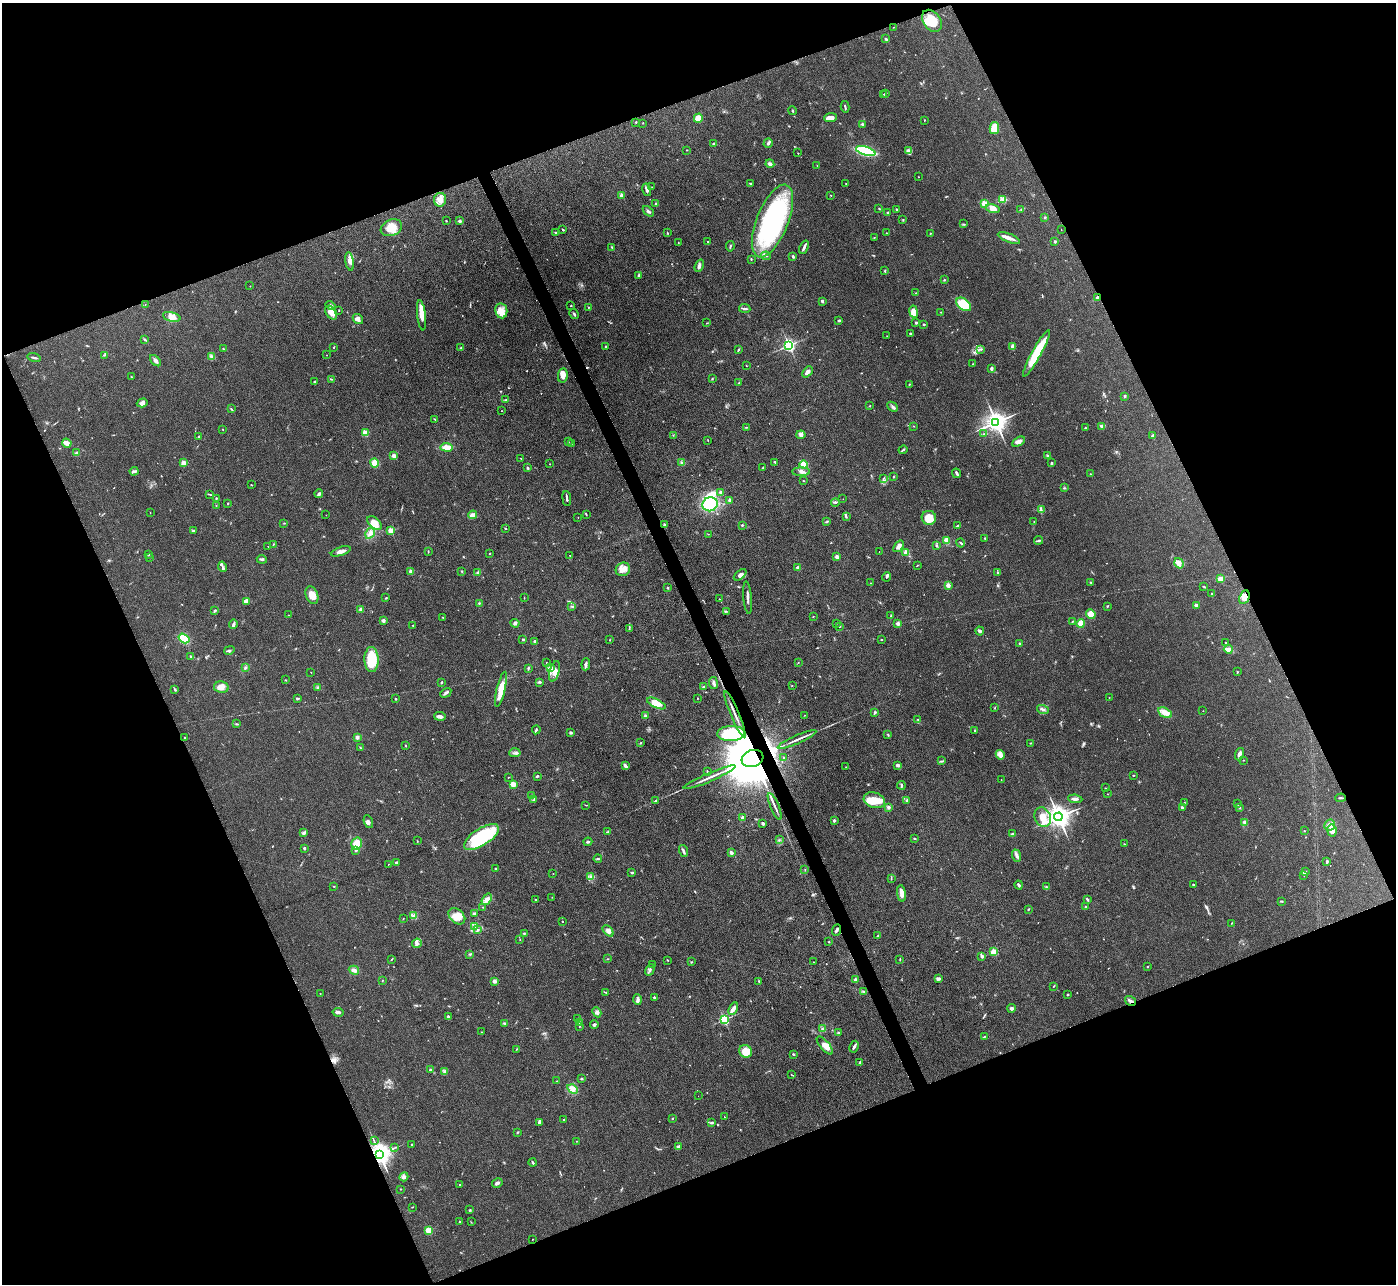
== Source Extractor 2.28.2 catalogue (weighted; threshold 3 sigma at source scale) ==
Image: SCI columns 2-5574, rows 152-5278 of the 5575 x 5562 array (HDU 1 of 3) = the unmasked area's bounding box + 8 px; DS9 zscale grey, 4 x 4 block average (1 PNG px = mean of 4 x 4 image px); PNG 1398 x 1286 px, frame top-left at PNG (2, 3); each listed source drawn as its Kron ellipse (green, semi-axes under 4 px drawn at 4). Shown black and unused: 43% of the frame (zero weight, under 3 of 4 exposures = <1% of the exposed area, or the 3 px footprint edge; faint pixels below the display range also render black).
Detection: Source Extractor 2.28.2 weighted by HDU 2 'WHT'. Background 0.134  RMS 0.0072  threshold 0.0325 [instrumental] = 3 sigma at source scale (4.5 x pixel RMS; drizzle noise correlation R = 1.50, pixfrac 1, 0.05/0.05 arcsec/px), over >= 5 px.
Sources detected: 642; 2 too faint to see at this stretch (4 x 4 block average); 3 inside a brighter object's white glare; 4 cosmic-ray / hot-pixel residue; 2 long thin detections or spike segments (spike, bleed or trail) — neither listed nor drawn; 8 coinciding with a brighter row at this scale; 28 inside a brighter listed object's ellipse — not listed separately; of the other 595, all 500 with FLUX_AUTO >= 1.47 (the completeness limit of this list) listed and drawn (95 fainter detections not listed), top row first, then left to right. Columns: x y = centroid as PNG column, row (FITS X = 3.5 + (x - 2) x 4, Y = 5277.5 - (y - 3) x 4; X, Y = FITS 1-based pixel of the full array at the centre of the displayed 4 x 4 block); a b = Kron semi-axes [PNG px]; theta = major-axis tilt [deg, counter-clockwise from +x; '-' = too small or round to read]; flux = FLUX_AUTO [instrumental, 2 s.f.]
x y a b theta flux
932 21 12 8 -55 87
894 27 2 2 - 1.9
886 39 3 2 - 5.2
886 93 2 2 - 2.3
884 94 2 2 - 2.2
845 107 6 2 -75 5.4
792 111 4 2 - 4.3
698 118 5 4 - 44
830 118 6 3 6 32
924 120 2 2 - 2.2
636 122 2 2 - 3.3
643 123 2 2 - 1.7
862 124 3 2 - 4.4
994 128 6 4 79 55
768 143 5 3 - 8.9
713 144 3 2 - 4.1
687 150 2 2 - 2.2
866 151 10 4 -15 360
908 151 4 3 - 8.5
798 153 2 2 - 4.3
770 164 4 3 - 11
817 165 2 2 - 1.5
918 177 2 2 - 1.7
750 183 2 2 - 5
846 184 2 2 - 2
652 187 2 2 - 1.6
647 190 6 2 -75 13
622 195 2 2 - 57
831 195 2 2 - 2
1002 199 3 2 - 6.4
440 200 7 6 - 31
656 203 2 2 - 3.7
984 204 2 2 - 190
879 208 2 2 - 2.1
993 208 7 4 -14 32
897 209 2 2 - 7.5
1021 209 2 2 - 3.3
648 211 6 3 -38 8.7
888 213 4 2 - 4.7
1045 217 2 2 - 3.6
903 220 2 2 - 2.1
446 221 2 2 - 6.5
460 221 3 2 - 10
772 221 39 16 68 680
963 224 2 2 - 1.8
391 228 11 8 22 55
563 230 3 2 - 3.9
1061 230 2 2 - 1.5
556 232 4 2 - 4.6
667 233 2 2 - 3.5
886 233 2 2 - 1.5
930 234 3 2 - 3.4
874 237 2 2 - 2.2
1009 238 12 3 -22 25
1055 241 2 2 - 7
678 242 3 2 - 1.6
708 242 2 2 - 8
730 246 5 2 - 5.6
612 247 3 2 - 2.6
804 247 7 2 67 13
766 256 5 2 - 6.5
793 256 3 2 - 6.5
751 259 2 2 - 3.1
350 261 9 4 -80 24
699 266 6 3 69 12
885 271 3 2 - 5.4
639 275 4 3 - 7.3
944 280 2 2 - 3.7
250 286 2 2 - 2.9
916 293 2 2 - 2.2
1097 297 3 2 - 6.2
822 301 3 2 - 7.9
964 304 8 5 -39 140
145 305 2 2 - 1.8
331 306 5 2 - 11
571 306 2 2 - 2.8
588 307 2 2 - 2.3
745 309 6 2 -7 12
339 310 2 2 - 1.7
501 311 7 6 - 34
914 312 6 4 -80 45
941 312 2 2 - 2.4
331 313 8 5 -54 39
574 314 5 2 - 6.7
421 315 15 4 -83 44
172 317 9 4 -15 32
358 319 6 4 -41 19
839 320 4 2 - 4.2
707 323 2 2 - 1.8
916 323 2 2 - 16
924 324 2 2 - 5.2
911 333 3 2 - 6.1
887 336 2 2 - 1.7
145 340 4 2 - 5.3
789 345 2 2 - 1000
606 346 2 2 - 4
334 347 2 2 - 3.2
1013 347 4 2 - 21
461 348 2 2 - 3.7
223 349 2 2 - 2
981 349 3 2 - 3.7
738 350 3 2 - 4.7
1036 353 26 4 61 160
104 355 3 2 - 2.4
327 355 2 2 - 1.6
212 356 3 2 - 2.9
34 358 7 2 -15 7.4
155 361 7 3 -46 13
973 364 2 2 - 1.5
746 365 2 2 - 1.6
991 368 3 3 - 6.8
807 372 6 3 46 19
563 376 7 5 82 33
131 377 2 2 - 3
331 379 3 2 - 2.8
712 379 2 2 - 2.9
314 381 2 2 - 4.1
739 383 2 2 - 2.3
909 384 2 2 - 2.2
1125 396 3 2 - 5.4
506 400 2 2 - 2.3
142 403 5 4 - 17
870 406 2 2 - 2.3
892 407 6 2 -44 8.1
231 409 3 2 - 3.4
502 411 2 2 - 2.4
435 419 4 2 - 4.7
996 422 4 3 - 3700
914 426 2 2 - 1.7
1102 426 4 3 - 10
746 427 2 2 - 2.2
1085 428 3 2 - 3.1
223 429 2 2 - 4.9
365 433 2 2 - 170
984 434 2 2 - 1.5
673 435 2 2 - 1.9
801 435 4 4 - 13
1153 436 3 2 - 13
198 437 2 2 - 4.3
708 441 2 2 - 1.9
568 442 2 2 - 3.5
1018 442 7 4 29 20
67 443 5 3 - 39
571 444 2 2 - 2.2
447 447 6 3 -3 47
903 450 4 2 - 5.4
77 453 4 3 - 11
394 456 4 3 - 16
1047 456 4 2 - 4.9
521 458 2 2 - 1.5
775 462 3 2 - 5.3
184 463 2 2 - 110
375 463 4 4 - 39
682 463 3 2 - 3.8
1051 463 2 2 - 19
550 464 2 2 - 1.7
804 465 4 4 - 52
527 468 3 2 - 5
763 468 3 2 - 2.6
134 471 4 3 - 7.8
801 472 9 3 0 15
957 473 5 2 - 10
1091 474 2 2 - 2.1
893 477 3 2 - 3.1
883 478 2 2 - 2.2
803 480 2 2 - 1.8
251 485 2 2 - 2.7
1064 488 4 2 - 3.6
721 493 4 3 - 7.8
210 494 4 2 - 2.9
319 494 4 3 - 9
216 498 2 2 - 3
567 498 7 2 -84 8.5
843 499 2 2 - 1.7
730 500 3 2 - 11
835 502 4 2 - 5.2
228 504 2 2 - 1.7
710 504 7 7 - 200
216 505 2 2 - 1.6
1041 510 4 2 - 6.2
150 513 2 2 - 1.7
586 514 3 2 - 2.6
326 515 2 2 - 1.9
473 515 4 3 - 17
578 517 2 2 - 1.6
846 517 4 2 - 4.8
929 518 7 7 - 63
827 521 3 2 - 3.7
1034 522 2 2 - 2
284 523 2 2 - 2.1
374 523 8 5 -43 44
665 525 2 2 - 36
742 525 3 2 - 3.6
958 526 4 2 - 8
505 528 2 2 - 3.4
391 530 2 2 - 170
194 531 3 2 - 3.4
370 533 6 4 59 15
708 534 2 2 - 1.6
985 538 2 2 - 3
946 540 2 2 - 93
1038 540 4 2 - 6
961 543 4 2 - 4.6
273 544 3 2 - 2.7
936 545 3 2 - 5.2
268 546 2 2 - 2.7
899 546 6 3 52 22
341 551 10 3 18 18
428 551 3 2 - 2.6
879 552 2 2 - 2
906 553 2 2 - 45
489 554 2 2 - 2
148 555 2 2 - 2.8
570 555 2 2 - 2.3
837 557 2 2 - 57
150 558 2 2 - 7.3
262 559 5 2 - 7
1179 563 5 4 - 15
917 565 2 2 - 1.9
222 567 5 2 - 8.4
798 568 3 3 - 10
623 569 7 6 - 31
411 571 2 2 - 48
461 571 2 2 - 2.9
478 572 4 3 - 8.4
997 573 3 2 - 3.8
740 575 7 3 40 17
887 577 4 2 - 7.3
1220 579 2 2 - 130
1091 582 2 2 - 2.8
871 583 2 2 - 2.6
948 585 2 2 - 75
1204 586 2 2 - 4.3
668 588 2 2 - 6.7
1212 594 3 2 - 3
312 595 9 6 -69 48
1244 597 7 4 64 24
386 598 2 2 - 2.8
524 598 2 2 - 2.2
748 598 16 2 -84 15
719 599 3 2 - 1.8
247 601 3 3 - 30
479 603 3 2 - 3.7
1196 605 2 2 - 65
572 606 3 2 - 3.9
1107 606 2 2 - 3.8
361 609 3 3 - 10
214 611 3 2 - 5
726 611 3 2 - 3.1
1091 614 5 4 - 64
288 615 2 2 - 1.7
891 616 3 2 - 3.2
443 617 2 2 - 3.4
813 617 3 2 - 1.6
383 620 2 2 - 54
1072 621 4 2 - 2.1
515 623 4 3 - 9.8
836 623 3 2 - 2
898 623 3 3 - 12
1081 623 4 3 - 39
233 624 5 2 - 14
413 625 2 2 - 2.2
840 626 2 2 - 2
629 628 3 2 - 3.1
980 631 4 3 - 6.9
184 638 6 4 -33 84
523 639 2 2 - 14
610 640 2 2 - 1.7
881 640 3 2 - 2.7
535 641 3 2 - 6.3
1225 642 2 2 - 5.6
1020 643 3 2 - 4.4
1228 649 4 3 - 26
229 650 5 2 - 5.2
191 657 3 2 - 7.3
371 660 12 7 -88 160
547 663 2 2 - 1.5
798 663 2 2 - 2.4
586 664 6 3 85 9.7
551 667 3 2 - 5.3
245 668 3 2 - 4
528 668 3 2 - 3.8
554 671 10 5 74 30
311 672 2 2 - 1.6
1237 672 3 2 - 2.7
286 680 2 2 - 2.4
441 682 3 2 - 4.8
540 682 3 2 - 5.1
713 683 6 3 -82 13
792 685 2 2 - 1.7
221 687 7 5 -10 31
318 687 4 2 - 3.7
704 687 4 2 - 4.3
175 689 3 2 - 4.7
501 689 18 4 76 69
446 693 6 3 31 9.6
1109 697 2 2 - 2.9
297 698 3 2 - 5.8
698 698 2 2 - 1.9
396 699 2 2 - 8.5
656 703 10 4 -26 53
995 708 2 2 - 2.5
1043 709 6 2 -17 9.9
1203 711 2 2 - 2.5
875 712 3 2 - 4.2
1165 713 7 4 -29 34
735 714 25 2 -67 25
805 715 2 2 - 1.6
440 716 6 3 -9 17
645 716 3 2 - 9.6
918 719 2 2 - 2.2
236 724 3 2 - 4.3
536 730 4 2 - 6.6
974 730 2 2 - 2.9
570 733 3 2 - 8.6
731 733 13 7 3 140
888 735 3 2 - 3
184 737 2 2 - 4.3
357 737 2 2 - 15
797 739 21 2 24 25
641 743 2 2 - 3.2
1030 743 2 2 - 2.4
405 746 3 2 - 2.5
360 747 3 2 - 3.5
515 753 5 3 - 10
1239 754 6 3 70 19
1000 755 5 3 - 29
784 758 2 2 - 4.9
753 759 11 8 19 53000
1243 760 2 2 - 1.7
941 761 2 2 - 3
898 765 3 2 - 14
625 766 4 2 - 14
846 767 2 2 - 1.7
707 771 3 2 - 3
1133 775 3 2 - 2.7
537 776 3 2 - 6.6
508 777 2 2 - 1.8
710 777 28 2 23 32
1001 780 2 2 - 2.4
513 784 2 2 - 160
901 785 4 2 - 6.8
1105 788 2 2 - 1.6
1107 794 2 2 - 1.5
531 796 3 2 - 3.2
1340 798 5 2 - 5.6
1075 799 7 2 -6 11
533 800 2 2 - 1.8
656 800 3 2 - 4.2
874 800 11 7 -17 76
906 801 2 2 - 2.1
1184 802 2 2 - 1.6
1237 804 3 2 - 2.7
586 805 3 2 - 1.9
775 806 14 2 -67 18
888 807 3 3 - 7.7
1182 808 3 2 - 11
1240 808 2 2 - 2.5
743 817 2 2 - 43
1043 817 10 8 -64 53
1058 817 4 3 - 4500
834 820 3 2 - 7.5
368 821 6 3 -67 11
1245 822 4 2 - 6.5
763 823 3 2 - 11
1330 825 6 5 - 22
1332 830 6 4 -81 29
1304 831 2 2 - 2
607 832 2 2 - 1.7
304 833 3 2 - 4.4
1012 834 3 2 - 8.5
481 837 20 8 33 300
914 838 3 2 - 3.4
779 840 2 2 - 1.9
417 841 2 2 - 1.8
588 842 4 2 - 7
357 844 6 5 - 57
1124 844 2 2 - 2
304 848 2 2 - 23
356 850 3 2 - 4.7
683 851 6 2 -72 8.7
731 853 2 2 - 43
1017 856 6 3 -67 12
598 859 4 2 - 5.1
396 862 3 2 - 4.2
1327 862 3 2 - 5.4
388 864 2 2 - 1.6
496 869 2 2 - 6.1
805 869 2 2 - 1.5
1306 871 2 2 - 3.2
632 873 3 2 - 5
553 874 2 2 - 1.7
1304 875 2 2 - 2.8
591 877 3 2 - 6.6
891 879 3 2 - 2.8
1019 885 4 2 - 6.8
1193 885 2 2 - 2.8
334 886 2 2 - 3.9
1046 887 3 2 - 2.4
901 893 8 3 -83 34
552 897 2 2 - 2.1
487 899 6 3 53 15
1087 899 3 2 - 8.8
535 900 2 2 - 6.5
1281 901 4 2 - 2.7
483 907 2 2 - 1.5
1086 907 2 2 - 21
1028 909 2 2 - 3.9
474 914 2 2 - 36
413 916 3 2 - 4.7
457 916 9 7 -44 41
403 918 2 2 - 2.5
562 921 2 2 - 4.6
1232 923 2 2 - 1.5
475 927 2 2 - 2.1
478 930 3 2 - 3.6
836 930 6 2 67 9.7
608 931 6 4 -46 16
524 933 3 2 - 4.1
878 935 3 2 - 4.2
520 940 2 2 - 1.7
829 942 2 2 - 4.1
417 943 5 4 - 13
994 952 2 2 - 180
470 954 3 2 - 3.7
982 956 4 3 - 7.6
392 959 3 2 - 3
607 959 2 2 - 2.5
900 959 2 2 - 2.7
668 960 3 2 - 2.8
691 962 2 2 - 2.4
813 962 2 2 - 1.5
652 964 2 2 - 2.3
1148 967 2 2 - 2.1
354 970 5 3 - 20
650 970 6 2 60 8.8
938 978 4 2 - 7
856 980 2 2 - 51
382 981 2 2 - 1.8
495 981 3 3 - 15
759 981 3 2 - 3.6
1054 986 3 2 - 2.8
864 991 4 2 - 3.3
320 993 2 2 - 2.3
606 993 2 2 - 1.7
1067 994 3 2 - 2.4
654 997 2 2 - 18
637 999 5 2 - 22
1131 1001 6 2 -33 11
1012 1008 4 3 - 12
733 1009 7 4 64 16
338 1012 5 3 - 9.3
597 1012 5 4 - 12
448 1017 2 2 - 34
578 1019 2 2 - 2.8
724 1019 2 2 - 660
579 1022 2 2 - 1.9
505 1023 3 2 - 6.8
594 1025 4 3 - 7.2
579 1026 2 2 - 1.6
822 1029 3 2 - 3.1
481 1032 2 2 - 2.4
838 1033 2 2 - 27
984 1037 3 2 - 2.8
825 1045 11 4 -50 31
854 1047 6 2 62 14
516 1049 2 2 - 1.9
745 1051 7 6 - 63
793 1054 3 2 - 5.2
860 1062 4 2 - 5.6
430 1070 2 2 - 22
444 1071 2 2 - 3.9
791 1075 3 2 - 2
582 1079 3 2 - 4.5
557 1081 2 2 - 1.8
572 1089 5 4 - 19
698 1096 2 2 - 1.8
724 1117 2 2 - 1.5
673 1119 2 2 - 2
563 1120 2 2 - 2.9
539 1122 4 2 - 6.5
712 1122 4 2 - 6.2
517 1132 2 2 - 2.4
374 1141 2 2 - 2.4
576 1141 2 2 - 1.6
412 1145 2 2 - 16
678 1147 4 3 - 8.3
394 1148 2 2 - 1.8
380 1154 3 3 - 4500
533 1163 4 2 - 6.4
404 1177 4 3 - 10
497 1183 5 3 - 10
460 1185 2 2 - 1.8
401 1189 2 2 - 2.5
412 1207 2 2 - 2
470 1210 3 2 - 4.3
459 1221 2 2 - 7.3
471 1222 2 2 - 1.5
428 1230 2 2 - 220
532 1239 2 2 - 2.7
Overlapping masked pixels (flux is a lower limit): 7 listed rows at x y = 1097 297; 1244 597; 735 714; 753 759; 836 930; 1131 1001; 380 1154
Diffuse or blended objects may show on this block-average render without a row.